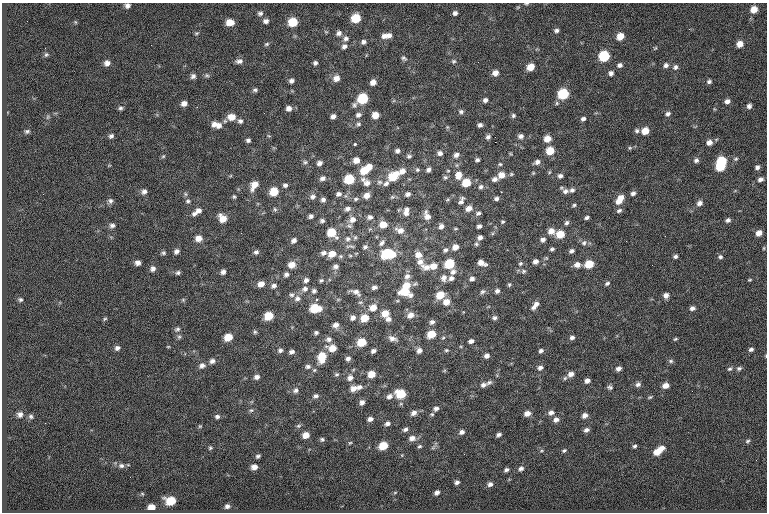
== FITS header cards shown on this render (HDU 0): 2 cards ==
NAXIS1  =                  765
NAXIS2  =                  510

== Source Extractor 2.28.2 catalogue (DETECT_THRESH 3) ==
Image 765 x 510 px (HDU 0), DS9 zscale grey, 1 PNG px = 1 image px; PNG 769 x 514 px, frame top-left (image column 1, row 510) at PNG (2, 3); no overlay
Background -0.752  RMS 9.3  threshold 27.8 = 3 sigma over >= 5 px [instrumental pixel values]
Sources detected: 371; all 371 listed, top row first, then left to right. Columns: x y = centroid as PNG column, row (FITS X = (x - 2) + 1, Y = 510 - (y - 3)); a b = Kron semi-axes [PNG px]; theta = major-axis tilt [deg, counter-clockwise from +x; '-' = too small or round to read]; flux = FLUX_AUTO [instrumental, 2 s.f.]
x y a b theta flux
526 3 6 3 1 730
127 6 7 6 - 2200
518 7 6 3 19 600
754 9 6 6 - 6700
260 13 6 5 - 1700
455 13 5 4 - 1900
356 18 7 6 - 16000
266 21 7 6 - 2200
75 22 6 3 -71 690
230 22 7 6 - 6200
293 22 7 7 - 16000
689 29 4 3 - 480
556 30 6 5 - 1600
326 32 6 3 -19 660
196 33 6 4 20 840
339 33 7 7 - 2400
384 36 8 8 - 3200
389 36 7 6 - 2400
620 36 7 6 - 7200
346 38 7 7 - 2200
363 42 6 5 - 1900
267 44 7 5 26 1100
740 44 6 6 - 5100
344 46 7 6 - 2200
45 48 3 2 - 510
655 48 6 4 44 760
46 55 7 5 37 1200
604 56 7 6 - 32000
404 58 8 6 -35 1400
239 61 9 6 7 2300
453 61 6 5 - 1200
107 63 7 7 - 3000
315 63 5 5 - 1500
620 65 6 5 - 1900
666 65 7 6 - 2000
530 67 6 5 - 7900
675 67 7 6 - 1800
495 73 6 6 - 3900
611 73 5 5 - 2000
207 75 7 5 -3 1200
193 76 7 6 - 2000
336 78 8 7 - 4300
291 81 6 5 - 2000
709 81 6 5 - 1500
373 82 6 6 - 3600
255 90 6 5 - 1300
563 94 7 6 - 32000
362 99 9 6 36 29000
485 100 5 5 - 1800
727 101 6 5 - 2500
184 103 6 5 - 3100
557 103 6 5 - 990
749 106 5 5 - 1900
120 108 6 6 - 1300
289 108 6 6 - 3000
461 112 7 6 - 1500
668 114 6 5 - 1800
358 115 8 6 20 2100
375 115 6 6 - 6700
333 116 5 4 - 2400
513 116 6 5 - 1300
48 117 6 4 88 910
231 117 10 8 2 6500
583 119 6 5 - 1700
240 121 7 6 - 1900
214 124 7 7 - 3100
358 124 7 5 0 1300
219 125 9 8 - 3600
480 125 5 4 - 1800
447 127 6 4 -45 770
27 131 6 5 - 1100
637 131 6 6 - 1400
645 131 6 6 - 8300
111 136 6 5 - 1600
269 136 5 3 - 600
521 136 6 5 - 2300
488 137 7 5 43 1800
547 139 6 6 - 6400
248 140 5 5 - 1600
495 142 2 2 - 3600
709 142 6 6 - 3500
355 144 3 3 - 1300
630 148 6 5 - 880
397 151 5 4 - 1700
550 151 6 6 - 12000
440 153 6 6 - 2200
456 155 8 6 35 2500
163 156 6 4 43 870
409 156 6 5 - 1200
736 159 6 4 21 870
356 160 6 6 - 4500
477 160 5 4 - 1400
696 160 6 5 - 1700
721 161 7 6 - 28000
305 162 6 6 - 1200
537 162 8 5 25 2400
319 163 6 5 - 2200
500 164 5 5 - 910
369 167 6 5 - 5000
720 167 6 5 - 19000
757 167 5 4 - 1700
417 170 6 6 - 1100
428 170 6 5 - 2000
364 171 8 7 - 13000
402 171 9 7 31 3800
448 171 4 3 - 620
533 173 5 4 - 700
511 174 6 5 - 890
458 175 10 8 85 5800
501 175 8 7 - 5500
393 176 10 7 38 17000
560 176 6 5 - 1900
445 177 7 6 - 1200
323 178 7 5 24 2100
349 179 7 6 - 24000
363 179 8 7 - 2300
495 179 7 5 15 2500
760 179 6 5 - 2200
379 182 7 6 - 1700
367 183 9 8 - 3400
386 183 8 6 44 2000
466 183 7 6 - 13000
254 185 9 6 58 6900
285 185 5 5 - 1600
481 187 7 6 - 1800
572 190 7 6 - 1800
144 191 6 6 - 2300
565 191 8 7 - 2400
274 192 7 6 - 13000
501 192 3 2 - 630
633 193 6 5 - 1900
185 194 6 5 - 1200
338 194 7 5 11 2100
408 194 6 5 - 2100
367 195 7 6 - 4100
234 197 6 4 -74 950
313 197 7 6 - 2000
392 197 7 4 25 1100
355 199 7 5 16 1300
496 199 6 5 - 1700
620 199 11 6 56 8500
323 200 5 5 - 1800
447 200 6 4 19 840
110 201 7 7 - 1800
188 201 7 6 - 1500
461 201 11 6 66 2300
699 203 7 6 - 2600
574 205 5 4 - 970
469 208 8 6 26 4100
275 209 6 4 -46 910
347 209 7 6 - 2300
198 210 7 6 - 2800
407 210 8 7 - 2600
619 210 7 5 26 1500
406 213 9 7 -14 3200
478 213 7 6 - 1500
194 214 7 6 - 1900
311 216 5 4 - 1700
427 216 11 7 -68 4200
370 217 7 6 - 2300
223 218 9 7 -51 6800
587 218 4 3 - 1300
352 220 10 8 26 4200
728 220 5 4 - 1800
322 221 6 5 - 1400
503 222 4 4 - 830
567 223 6 5 - 1600
383 224 8 7 - 7500
112 225 7 5 1 2000
350 226 8 6 -16 1600
441 226 7 6 - 2600
479 226 4 4 - 1800
455 229 6 3 0 690
400 230 13 8 -20 4900
551 231 8 7 - 4400
241 233 3 2 - 630
332 233 7 6 - 16000
759 233 6 5 - 4700
560 234 7 6 - 12000
665 236 3 2 - 620
355 237 7 5 63 1300
480 237 5 4 - 2300
198 238 7 6 - 4900
348 239 8 8 - 2800
294 240 6 5 - 2100
543 240 6 6 - 2200
382 243 10 6 53 2100
584 243 8 7 - 2000
476 244 6 5 - 1100
350 246 13 4 0 1600
365 247 7 6 - 1600
455 247 6 6 - 4400
552 249 5 4 - 1200
445 250 7 6 - 1800
176 251 6 5 - 2100
572 251 6 5 - 1700
256 252 5 5 - 1700
163 253 6 5 - 1200
323 253 7 6 - 2400
332 254 8 6 22 6600
388 254 11 8 6 29000
418 255 9 8 - 4600
350 256 6 4 -1 860
675 256 5 4 - 1400
720 257 6 6 - 1400
535 261 6 5 - 2700
420 262 12 9 -60 4800
138 263 5 5 - 2600
481 263 8 4 -21 4500
521 263 4 3 - 1800
449 264 7 6 - 22000
589 264 6 5 - 14000
292 265 8 6 15 5500
577 265 7 6 - 3800
652 265 2 2 - 520
336 266 7 6 - 2300
434 266 9 7 17 6100
427 267 12 8 10 4500
153 269 7 6 - 2400
523 271 7 6 - 1400
223 272 5 5 - 2100
453 272 8 7 - 2700
178 273 6 5 - 1400
286 274 6 5 - 1800
407 276 8 7 - 3100
444 278 9 7 79 3200
451 278 7 5 27 2200
472 279 6 5 - 2000
306 280 6 5 - 2000
321 280 6 5 - 990
750 280 4 3 - 660
607 283 7 5 27 1400
261 284 7 6 - 4300
415 284 8 4 37 1100
509 284 6 4 70 880
406 285 7 6 - 8400
274 286 6 5 - 2000
374 287 6 5 - 1900
305 289 9 7 22 2700
314 291 6 5 - 1500
497 291 5 5 - 1700
356 292 16 7 -23 3500
405 292 9 6 11 15000
482 292 8 6 26 1500
291 295 7 6 - 1500
410 295 8 6 20 2200
440 295 8 6 28 11000
666 295 6 6 - 2900
297 298 8 7 - 2800
316 299 5 4 - 970
20 300 5 5 - 1100
183 300 5 5 - 830
446 302 7 6 - 5700
536 304 7 6 - 2500
533 307 6 5 - 1800
315 308 8 6 2 18000
373 308 9 8 - 5900
692 308 5 4 - 2100
385 313 7 7 - 7100
410 315 8 6 31 4600
269 316 7 6 - 13000
353 318 7 6 - 2400
365 318 7 6 - 11000
495 318 7 5 1 1600
105 319 6 4 23 870
388 319 7 6 - 2600
432 322 7 5 32 2000
336 325 7 6 - 3300
177 329 8 6 19 1600
255 332 6 4 -64 1000
316 333 5 4 - 1400
431 334 6 5 - 12000
179 337 6 6 - 1100
228 337 7 5 23 10000
392 338 11 6 -18 2900
572 338 6 5 - 1800
329 339 8 7 - 2400
675 339 5 3 - 810
471 341 5 4 - 2200
362 342 7 6 - 14000
168 347 4 3 - 550
117 348 7 6 - 2000
332 348 8 6 -4 7900
751 349 6 4 16 1700
280 350 7 6 - 1900
446 350 5 4 - 900
373 351 5 4 - 1800
419 351 6 6 - 2700
541 351 5 4 - 1500
292 352 6 5 - 2100
487 356 6 5 - 2600
322 357 10 7 79 15000
348 359 6 5 - 1800
212 361 7 6 - 2200
671 361 7 5 -14 1300
202 366 8 7 - 2700
308 366 7 6 - 1800
540 368 6 5 - 2100
739 368 7 6 - 1400
618 369 6 5 - 2300
730 369 7 5 35 1200
314 370 6 5 - 990
444 371 6 3 19 610
336 374 6 5 - 1100
372 374 6 5 - 7800
571 374 7 6 - 3400
257 377 6 5 - 2400
350 378 9 8 - 3200
565 378 6 5 - 1000
587 381 5 4 - 2700
489 382 8 5 26 1700
638 384 7 6 - 2000
483 385 7 6 - 2100
666 385 6 5 - 4700
359 387 7 6 - 2400
610 387 6 5 - 1400
353 388 8 6 17 4000
296 390 7 7 - 2100
692 391 2 2 - 370
401 394 7 6 - 20000
315 396 7 5 23 1800
389 396 8 6 32 2500
650 397 6 4 17 850
362 402 6 5 - 2400
436 408 6 5 - 1900
251 410 6 5 - 1100
414 413 7 6 - 2800
527 413 6 5 - 4100
551 413 7 6 - 2400
20 414 6 6 - 2200
432 414 5 4 - 870
585 415 6 5 - 2900
31 416 6 6 - 1300
217 416 6 5 - 1600
370 419 6 5 - 2300
556 419 6 5 - 2700
45 423 2 2 - 310
387 423 6 5 - 1900
200 426 5 4 - 700
299 426 7 5 20 1100
405 429 6 5 - 1600
586 430 5 4 - 2000
462 432 6 5 - 2100
306 435 6 5 - 5700
499 435 5 4 - 1700
412 438 8 6 12 3500
322 439 5 4 - 1200
748 441 7 4 28 1000
350 443 5 4 - 680
383 446 7 5 29 15000
419 446 5 4 - 910
635 446 5 4 - 1100
433 447 9 3 45 970
210 448 5 5 - 870
662 448 6 5 - 3600
564 450 6 4 36 950
541 451 5 3 - 640
657 452 7 5 38 8700
258 456 5 4 - 1200
121 466 9 7 -14 2200
254 467 6 5 - 3400
521 468 6 5 - 1800
506 470 5 4 - 1500
457 482 4 4 - 1800
490 484 6 5 - 2000
395 492 6 3 20 590
437 492 5 4 - 2000
142 494 6 4 -1 720
171 501 8 6 1 18000
227 506 5 5 - 1900
151 507 6 5 - 6600
At the frame edge (FLAGS 8, measured only in part): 3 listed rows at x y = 526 3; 127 6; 751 349